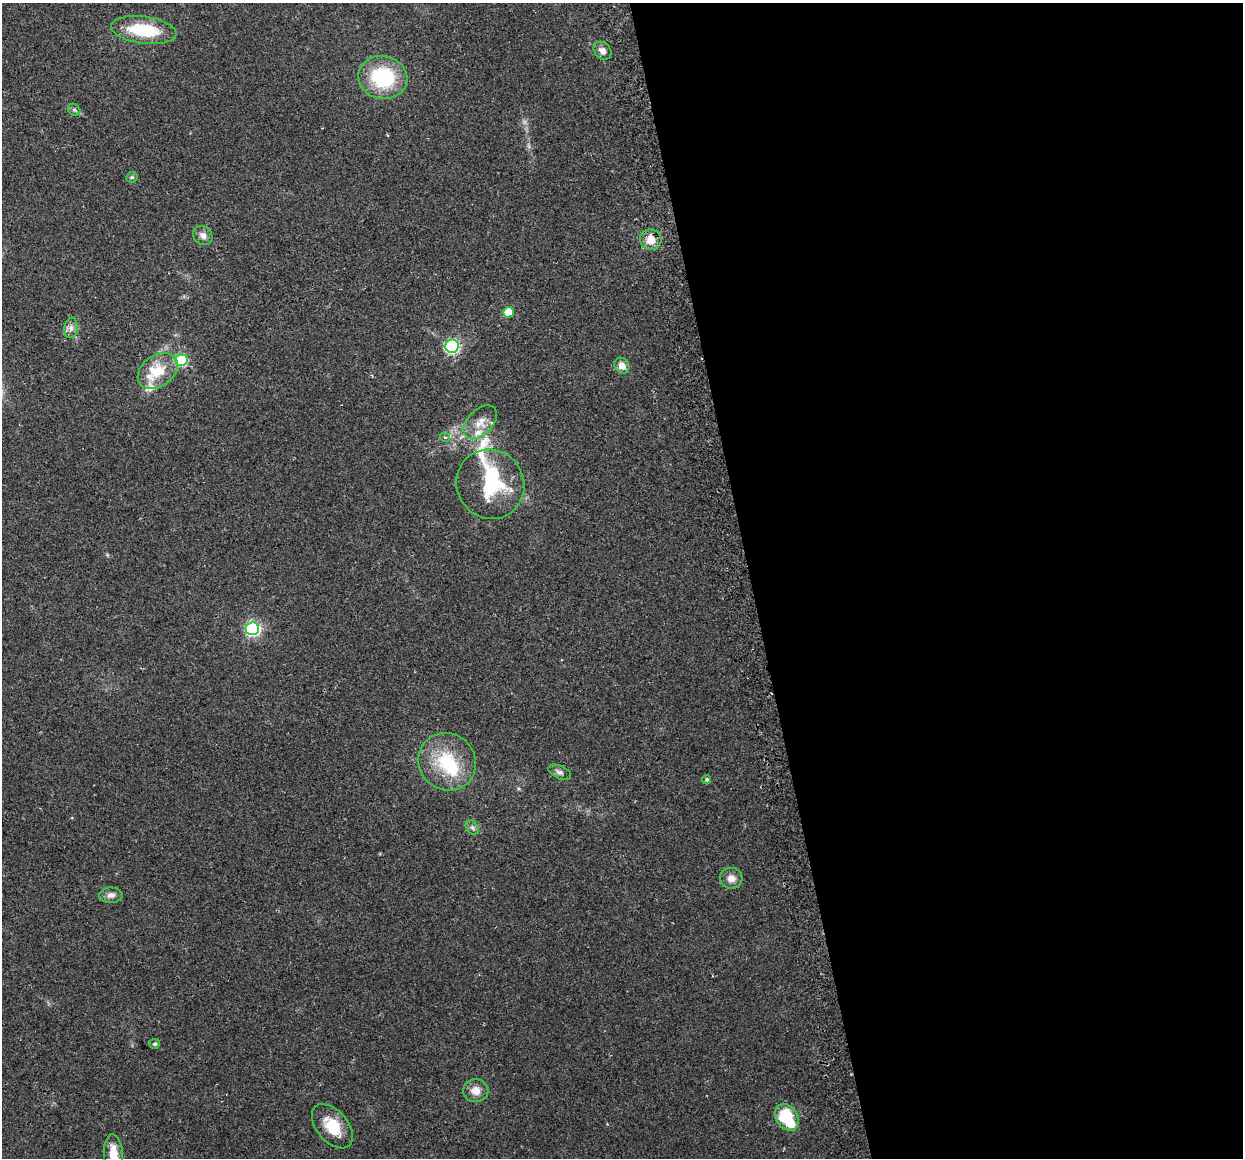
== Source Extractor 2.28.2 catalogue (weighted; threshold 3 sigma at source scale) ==
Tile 8 of 4 x 4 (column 4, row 2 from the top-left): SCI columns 3756-4996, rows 2403-3558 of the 5027 x 4754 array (HDU 1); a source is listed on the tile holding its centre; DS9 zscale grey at full resolution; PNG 1245 x 1160 px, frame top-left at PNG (2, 3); each listed source drawn as its Kron ellipse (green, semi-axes under 4 px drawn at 4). Shown black and unused: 40% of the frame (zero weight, under 2 of 3 exposures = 2% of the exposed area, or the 3 px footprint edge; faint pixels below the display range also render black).
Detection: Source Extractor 2.28.2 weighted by HDU 2 'WHT'; one run over the whole footprint, this tile lists its part. Background 0.108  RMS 0.011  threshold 0.0482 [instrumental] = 3 sigma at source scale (4.5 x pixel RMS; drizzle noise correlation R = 1.50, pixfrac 1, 0.0396/0.0396 arcsec/px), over >= 5 px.
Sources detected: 35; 2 inside a brighter object's white glare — neither listed nor drawn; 5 inside a brighter listed object's ellipse — not listed separately; the other 28 listed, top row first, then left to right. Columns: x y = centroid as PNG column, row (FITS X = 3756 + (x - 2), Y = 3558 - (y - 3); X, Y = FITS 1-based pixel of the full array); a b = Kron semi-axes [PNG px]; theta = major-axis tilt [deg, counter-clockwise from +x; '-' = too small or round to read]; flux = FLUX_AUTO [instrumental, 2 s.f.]
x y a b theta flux
144 30 33 13 -8 52
602 51 10 8 -48 6
383 77 25 21 -12 73
74 110 6 5 - 2.3
132 177 6 5 - 1.8
203 235 10 8 -44 6.1
651 240 11 10 - 14
508 312 5 5 - 21
71 328 10 6 82 4.9
452 346 7 6 - 150
181 360 6 5 - 83
622 366 8 7 - 7.8
158 371 22 15 37 27
480 422 20 12 45 14
445 437 5 4 - 1.9
490 484 35 33 -58 77
252 629 7 6 - 200
447 762 30 28 -41 58
560 772 12 6 -24 4
707 779 5 4 - 2.2
472 828 7 5 -54 2.8
731 878 11 10 - 8.2
111 895 11 7 2 5.8
155 1044 5 5 - 2.2
476 1091 12 11 - 11
787 1117 14 10 -57 60
332 1126 26 15 -49 29
113 1153 19 9 -87 20
Isophote crosses this tile's border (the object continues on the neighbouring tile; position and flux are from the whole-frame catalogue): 1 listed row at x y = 113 1153